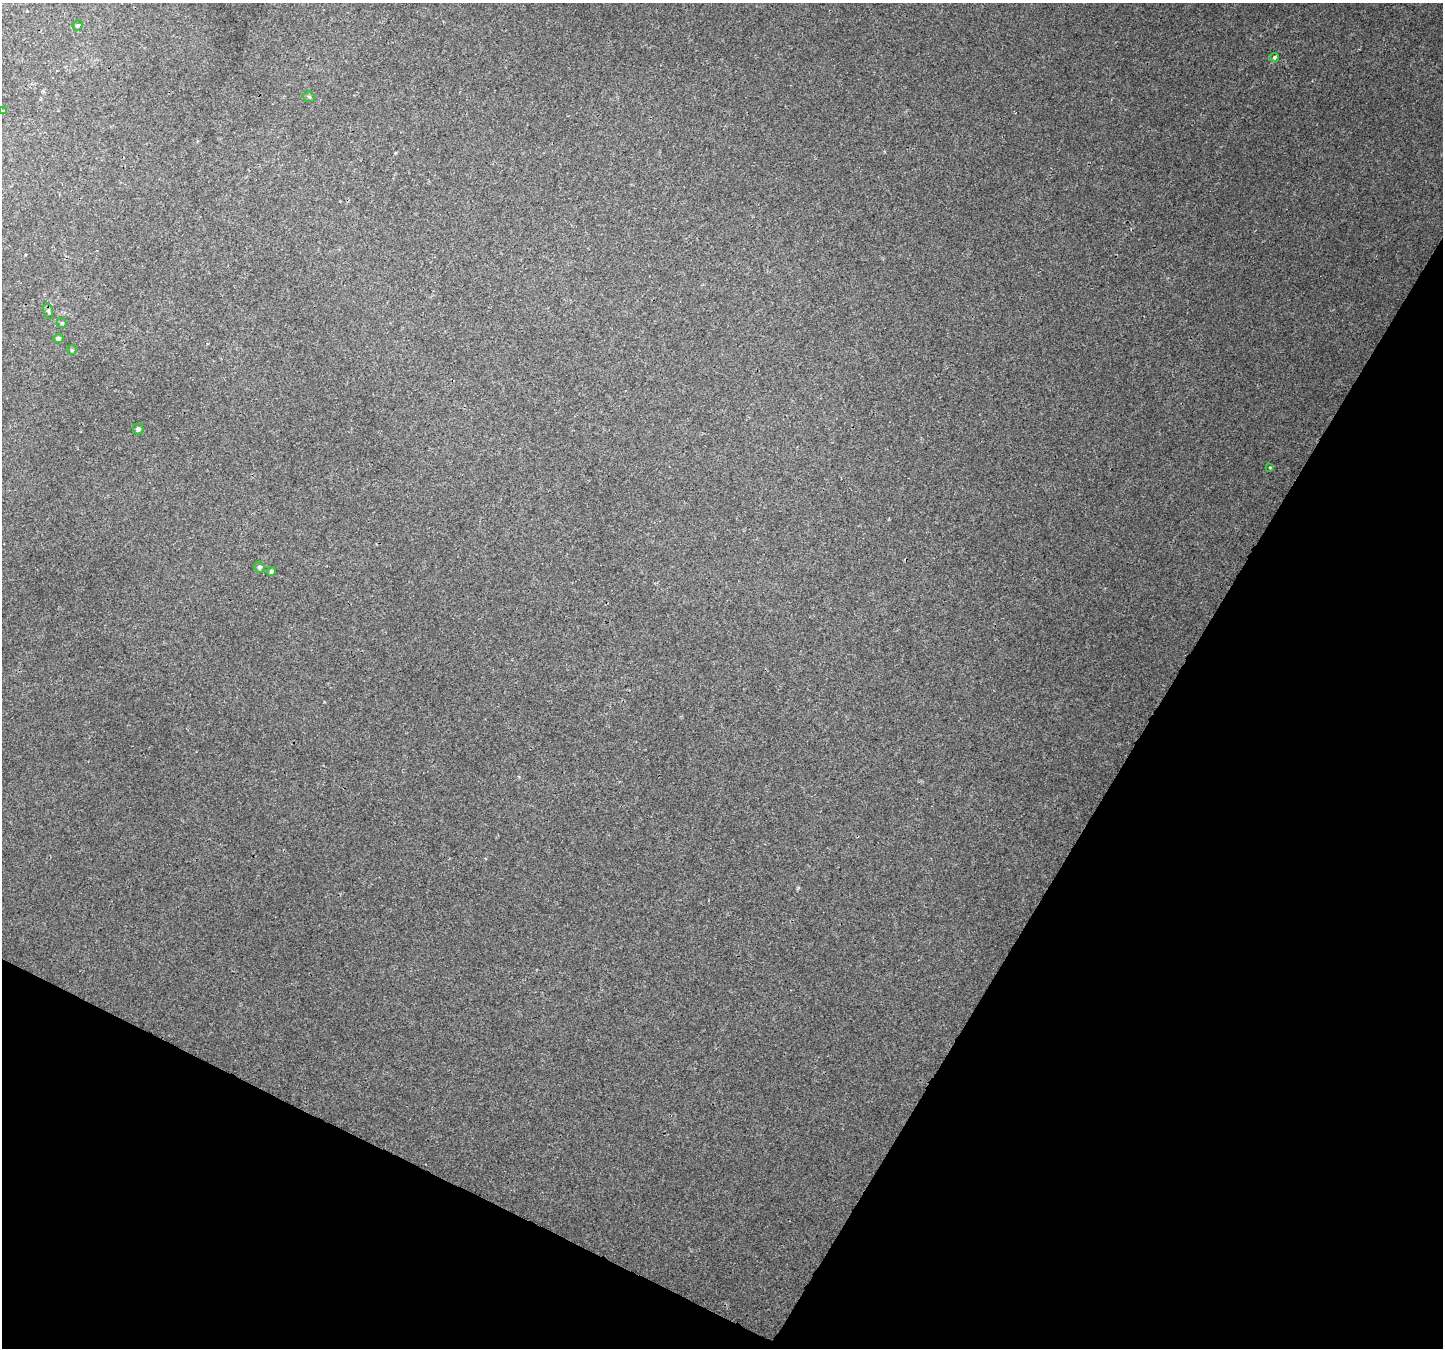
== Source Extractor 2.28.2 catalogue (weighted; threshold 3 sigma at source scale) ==
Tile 15 of 4 x 4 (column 3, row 4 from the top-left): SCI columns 2914-4354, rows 304-1649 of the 5819 x 5925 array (HDU 1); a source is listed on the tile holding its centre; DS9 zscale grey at full resolution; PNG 1445 x 1350 px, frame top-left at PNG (2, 3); each listed source drawn as its Kron ellipse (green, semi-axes under 4 px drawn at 4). Shown black and unused: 27% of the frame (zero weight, under 3 of 4 exposures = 4% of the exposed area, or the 3 px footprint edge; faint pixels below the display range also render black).
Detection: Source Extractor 2.28.2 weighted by HDU 2 'WHT'; one run over the whole footprint, this tile lists its part. Background 0.00256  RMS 0.0016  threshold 0.00734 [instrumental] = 3 sigma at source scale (4.5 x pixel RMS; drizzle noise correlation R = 1.50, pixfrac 1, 0.0396/0.0396 arcsec/px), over >= 5 px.
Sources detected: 12; all 12 listed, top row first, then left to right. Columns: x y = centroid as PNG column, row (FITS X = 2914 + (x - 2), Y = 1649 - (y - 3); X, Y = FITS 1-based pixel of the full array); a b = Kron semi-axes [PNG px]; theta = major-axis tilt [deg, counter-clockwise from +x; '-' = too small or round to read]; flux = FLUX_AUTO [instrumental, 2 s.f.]
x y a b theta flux
78 25 5 4 - 0.26
1275 57 5 4 - 0.24
309 97 6 5 - 0.26
3 111 3 2 - 0.11
48 311 8 4 -75 0.36
62 323 5 4 - 0.24
58 339 5 4 - 0.47
72 350 5 5 - 0.19
138 429 5 5 - 0.44
1270 467 4 2 - 0.11
259 567 5 5 - 0.38
271 571 4 4 - 0.36